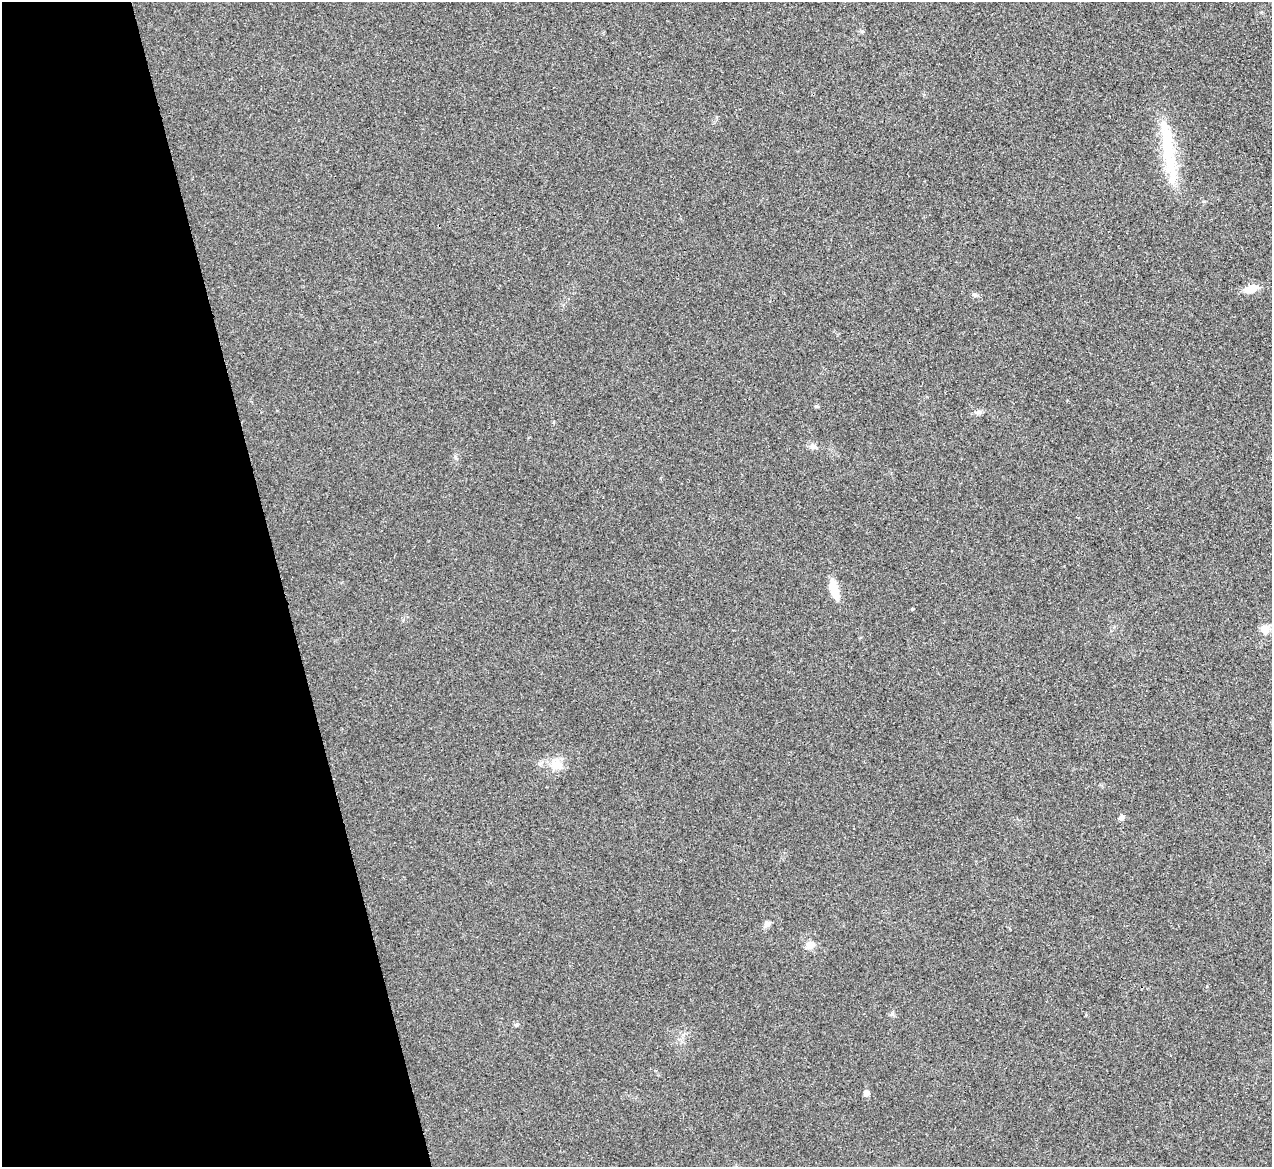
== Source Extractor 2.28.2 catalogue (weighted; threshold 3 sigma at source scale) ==
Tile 5 of 4 x 4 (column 1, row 2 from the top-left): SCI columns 4-1273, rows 2476-3640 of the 5086 x 5069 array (HDU 1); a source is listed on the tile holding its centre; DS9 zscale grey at full resolution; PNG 1274 x 1169 px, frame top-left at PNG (2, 2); no overlay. Shown black and unused: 22% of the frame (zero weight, under 3 of 4 exposures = <1% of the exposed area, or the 3 px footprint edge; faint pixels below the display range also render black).
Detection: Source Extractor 2.28.2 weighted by HDU 2 'WHT'; one run over the whole footprint, this tile lists its part. Background 0.0296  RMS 0.0061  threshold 0.0272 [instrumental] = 3 sigma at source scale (4.5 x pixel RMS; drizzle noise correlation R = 1.50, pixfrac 1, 0.05/0.05 arcsec/px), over >= 5 px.
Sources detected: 16; all 16 listed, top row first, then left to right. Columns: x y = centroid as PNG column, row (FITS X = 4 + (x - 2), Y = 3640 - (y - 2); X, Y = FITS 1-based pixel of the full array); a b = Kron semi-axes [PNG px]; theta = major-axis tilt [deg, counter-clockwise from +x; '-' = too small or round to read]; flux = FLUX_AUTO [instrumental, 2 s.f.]
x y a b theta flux
1168 148 80 16 -81 36
1251 289 19 10 22 6.3
975 295 7 5 -17 1.2
816 406 5 5 - 0.81
978 412 11 6 12 1.9
813 446 9 7 24 2.1
455 457 7 4 -72 0.98
834 590 21 8 -75 11
912 609 4 4 - 0.51
1265 629 12 12 - 4.8
556 766 22 15 89 8.2
1121 817 5 5 - 2.6
767 924 7 7 - 2.7
809 945 11 10 - 4.4
516 1025 6 4 44 0.84
866 1093 5 5 - 4
Unlisted compact peaks at least as high as the median listed source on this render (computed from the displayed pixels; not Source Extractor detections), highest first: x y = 892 1014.